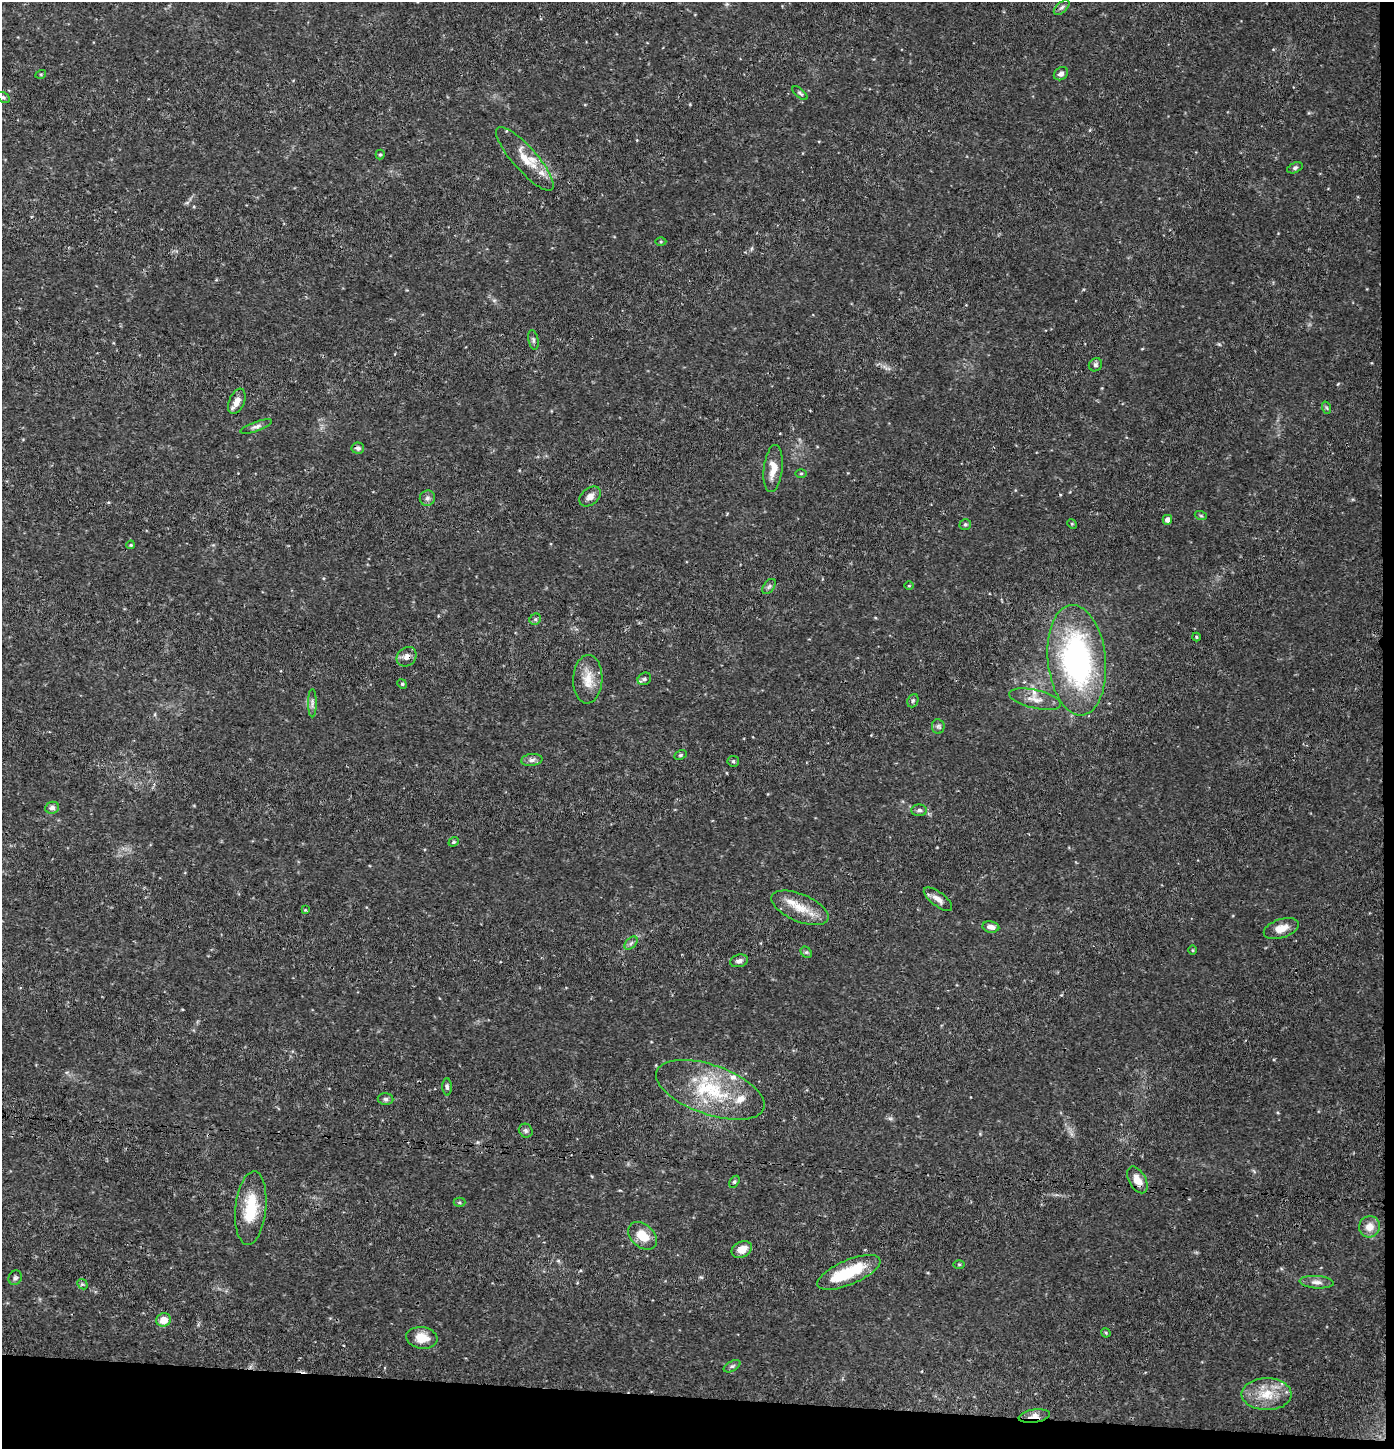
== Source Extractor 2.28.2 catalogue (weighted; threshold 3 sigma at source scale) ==
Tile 9 of 3 x 3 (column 3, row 3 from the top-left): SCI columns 2998-4389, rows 2-1448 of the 4603 x 4354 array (HDU 1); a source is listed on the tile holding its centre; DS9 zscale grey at full resolution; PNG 1396 x 1451 px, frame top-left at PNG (2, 2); each listed source drawn as its Kron ellipse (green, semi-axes under 4 px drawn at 4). Shown black and unused: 4% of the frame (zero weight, under 3 of 4 exposures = <1% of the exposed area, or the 3 px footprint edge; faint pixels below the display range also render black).
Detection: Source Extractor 2.28.2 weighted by HDU 2 'WHT'; one run over the whole footprint, this tile lists its part. Background 0.0301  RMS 0.0037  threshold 0.0167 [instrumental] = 3 sigma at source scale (4.5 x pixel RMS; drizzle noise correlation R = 1.50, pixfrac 1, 0.0396/0.0396 arcsec/px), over >= 5 px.
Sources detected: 82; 1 inside a brighter object's white glare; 1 cosmic-ray / hot-pixel residue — neither listed nor drawn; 6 inside a brighter listed object's ellipse — not listed separately; the other 74 listed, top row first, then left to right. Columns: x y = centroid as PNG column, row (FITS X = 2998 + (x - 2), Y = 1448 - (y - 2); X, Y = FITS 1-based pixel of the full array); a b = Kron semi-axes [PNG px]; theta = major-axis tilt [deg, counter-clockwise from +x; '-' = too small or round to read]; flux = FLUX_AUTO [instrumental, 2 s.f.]
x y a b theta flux
1062 7 9 5 41 1.1
41 74 5 3 - 0.33
1061 74 7 6 - 1.5
800 93 9 4 -41 0.67
3 97 7 4 -29 0.69
380 155 5 4 - 0.46
525 159 41 12 -49 8.2
1295 168 8 5 21 0.79
661 242 5 3 - 0.39
533 340 10 5 -79 0.86
1095 365 7 6 - 0.87
237 401 13 7 66 3
1327 408 6 4 -71 0.52
256 426 17 5 19 1.4
358 448 6 5 - 1.2
773 469 24 9 83 4.8
801 473 5 3 - 0.4
590 496 12 8 40 2.3
427 498 7 7 - 1.2
1201 516 6 4 -19 0.49
1167 520 5 4 - 1.9
965 524 6 5 - 0.68
1072 524 5 4 - 0.38
131 545 4 3 - 0.42
769 586 8 5 53 0.84
909 586 5 3 - 0.3
535 619 6 5 - 0.68
1196 637 4 4 - 0.42
406 657 11 9 41 2.1
1077 660 55 29 -84 82
588 679 24 14 87 6.5
644 679 7 5 31 0.88
402 684 5 4 - 0.45
1035 699 26 9 -13 4.2
913 701 7 5 68 0.75
312 703 14 4 90 1.1
938 726 7 6 - 0.97
680 755 6 4 26 0.53
532 760 11 6 7 1.5
733 761 6 5 - 0.71
52 808 7 6 - 1.4
919 810 8 5 0 1
454 842 5 4 - 0.6
938 899 17 7 -38 2.5
800 908 30 13 -23 8.5
305 910 4 4 - 0.3
991 927 8 5 -9 1.8
1281 928 18 9 18 4.1
631 943 8 4 45 0.87
1193 950 5 3 - 0.34
806 952 6 5 - 0.59
739 961 9 6 15 1.2
447 1087 8 4 -88 0.79
710 1090 57 25 -19 27
386 1099 8 6 -1 0.89
526 1131 7 6 - 0.96
1137 1180 14 8 -60 3.8
734 1182 7 4 60 0.66
459 1202 6 4 0 0.55
251 1208 37 15 84 14
1369 1227 10 10 - 3.8
643 1236 16 11 -41 6.4
742 1249 11 7 25 4
959 1264 6 4 -1 0.42
849 1272 34 12 23 16
15 1278 7 6 - 0.86
1316 1282 17 6 -4 2.1
82 1284 6 4 -43 0.57
164 1320 7 6 - 4.2
1106 1333 5 3 - 0.41
422 1338 15 10 -8 5.8
732 1366 9 5 30 0.97
1267 1394 25 16 -1 9.3
1034 1416 16 6 8 2.5
Overlapping masked pixels (flux is a lower limit): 3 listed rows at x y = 358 448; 406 657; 1034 1416